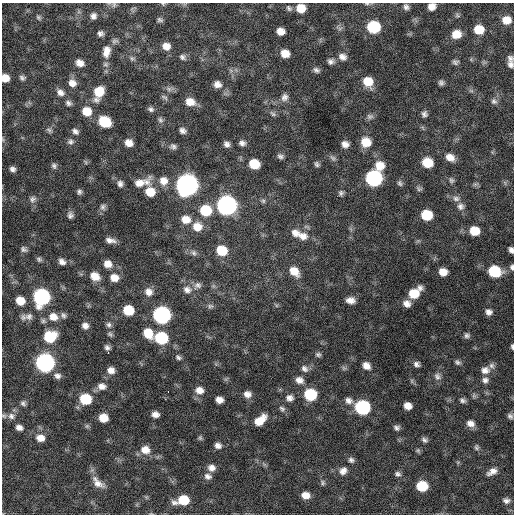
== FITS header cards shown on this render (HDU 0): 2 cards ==
NAXIS1  =                  512 / Axis length
NAXIS2  =                  512 / Axis length

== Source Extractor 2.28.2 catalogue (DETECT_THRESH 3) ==
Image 512 x 512 px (HDU 0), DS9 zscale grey, 1 PNG px = 1 image px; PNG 516 x 516 px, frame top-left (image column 1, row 512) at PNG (2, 3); no overlay
Background 669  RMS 21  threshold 62.1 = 3 sigma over >= 5 px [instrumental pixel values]
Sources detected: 192; all 192 listed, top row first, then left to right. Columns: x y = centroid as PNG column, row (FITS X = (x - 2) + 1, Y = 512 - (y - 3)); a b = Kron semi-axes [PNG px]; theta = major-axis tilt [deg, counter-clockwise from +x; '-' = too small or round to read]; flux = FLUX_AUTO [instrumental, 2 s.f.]
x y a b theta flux
163 4 5 4 - 1.5e+03
367 4 6 4 0 1.9e+03
114 5 7 7 - 3.5e+03
432 6 7 6 - 1.0e+04
406 7 7 6 - 4.5e+03
289 8 8 6 -51 3.4e+03
301 8 8 7 - 2.1e+04
93 16 8 8 - 6.1e+03
38 17 8 6 -46 2.8e+03
160 20 7 5 -26 3.1e+03
506 20 8 7 - 1.6e+04
373 27 9 8 - 9.6e+04
340 28 7 4 19 2.9e+03
479 30 8 7 - 2.9e+04
280 31 7 6 - 1.1e+04
100 33 7 6 - 4.7e+03
456 34 8 7 - 1.9e+04
166 46 8 8 - 1.1e+04
106 51 18 11 79 1.7e+04
285 54 8 7 - 1.5e+04
182 57 9 7 -37 4.3e+03
342 57 11 9 -24 8.0e+03
132 58 7 6 - 3.4e+03
510 59 8 7 - 4.2e+03
331 61 8 7 - 5.1e+03
455 62 8 6 -4 3.4e+03
80 63 9 7 -27 9.8e+03
511 64 7 6 - 4.8e+03
316 70 8 6 -28 4.1e+03
5 78 7 6 - 1.4e+04
22 78 7 6 - 3.5e+03
368 81 11 9 -43 2.5e+04
72 83 10 9 - 1.0e+04
441 83 6 6 - 3.7e+03
217 84 9 8 - 8.2e+03
169 89 7 7 - 4.3e+03
60 92 10 8 -35 7.4e+03
99 92 11 9 58 3.0e+04
164 97 11 4 -32 3.3e+03
284 97 10 8 65 6.4e+03
494 101 8 7 - 4.1e+03
190 102 11 9 -17 1.5e+04
68 103 8 6 -33 4.1e+03
151 109 8 6 -25 3.8e+03
87 111 9 9 - 2.1e+04
273 114 9 5 -38 3.1e+03
424 114 7 6 - 4.5e+03
370 116 9 7 8 4.6e+03
160 120 9 6 -53 3.6e+03
105 122 9 8 - 5.2e+04
49 130 8 5 -31 3.2e+03
75 131 8 5 -35 4.6e+03
183 131 8 6 -33 5.5e+03
70 142 8 7 - 4.0e+03
366 142 10 10 - 2.2e+04
129 143 7 6 - 1.1e+04
242 143 7 6 - 5.1e+03
227 144 7 6 - 5.3e+03
345 144 8 7 - 8.1e+03
173 146 8 7 - 4.5e+03
280 156 8 6 -20 3.8e+03
450 157 11 8 -25 1.2e+04
333 158 10 6 -49 3.9e+03
85 162 6 4 -70 1.6e+03
427 163 9 8 - 3.3e+04
254 164 8 7 - 3.2e+04
317 164 6 5 - 3.2e+03
54 166 7 7 - 3.7e+03
380 166 11 10 - 2.0e+04
12 169 7 6 - 4.9e+03
374 178 9 9 - 3.2e+05
451 180 8 6 -53 3.1e+03
163 181 11 11 - 1.3e+04
139 183 23 10 26 1.7e+04
400 183 8 6 -68 3.2e+03
120 184 8 6 -71 4.9e+03
187 185 10 10 - 1.2e+06
419 189 8 6 -29 3.0e+03
79 192 7 5 80 3.2e+03
150 192 11 10 - 2.4e+04
341 193 7 7 - 3.6e+03
32 199 10 8 46 5.5e+03
456 199 10 8 -23 6.2e+03
263 201 6 5 - 2.5e+03
226 206 10 9 - 6.8e+05
461 206 10 9 - 6.9e+03
103 207 9 7 88 4.1e+03
206 210 10 10 - 4.8e+04
70 215 8 7 - 4.4e+03
427 215 8 8 - 4.4e+04
186 219 10 9 - 1.6e+04
197 227 11 11 - 1.8e+04
474 231 9 7 -13 2.7e+04
295 233 12 9 -32 1.1e+04
303 236 12 11 - 1.3e+04
110 240 10 5 -10 7.3e+03
24 249 8 6 -38 4.0e+03
221 250 9 8 - 3.9e+04
511 250 6 4 -67 4.7e+03
194 253 8 7 - 4.2e+03
39 259 7 5 -29 2.9e+03
62 262 8 6 -30 6.5e+03
108 264 9 8 - 1.1e+04
512 267 7 4 -84 3.7e+03
294 271 13 9 -43 1.9e+04
494 271 10 8 -17 6.4e+04
443 272 7 6 - 1.4e+04
95 276 11 8 -31 1.6e+04
114 278 10 9 - 1.3e+04
198 285 11 9 29 6.1e+03
187 290 12 10 -17 9.4e+03
148 292 10 9 - 9.9e+03
414 293 12 8 39 3.4e+04
41 297 9 9 - 3.2e+05
350 300 9 6 -6 9.4e+03
20 301 8 7 - 2.0e+04
407 304 9 8 - 9.1e+03
210 306 8 6 2 3.3e+03
128 310 8 7 - 4.1e+04
488 312 8 8 - 6.7e+03
63 315 8 7 - 3.9e+03
161 315 9 9 - 4.3e+05
29 316 13 9 10 8.4e+03
53 317 11 9 -20 1.4e+04
43 321 7 7 - 3.1e+03
109 325 8 7 - 4.3e+03
85 326 7 7 - 6.6e+03
148 333 10 8 -56 2.5e+04
110 334 7 6 - 2.9e+03
467 335 7 7 - 4.0e+03
50 337 10 9 - 5.7e+04
161 338 9 8 - 9.7e+04
107 347 6 5 - 4.0e+03
512 347 6 3 -88 2.6e+03
108 353 2 2 - 4.2e+03
318 354 8 6 -1 3.3e+03
178 357 8 6 -34 3.7e+03
457 362 8 6 -29 3.6e+03
45 363 9 9 - 5.8e+05
416 364 7 6 - 4.5e+03
366 366 9 8 - 9.6e+03
492 366 9 8 - 5.0e+03
304 369 10 8 -45 6.1e+03
111 370 8 7 - 9.1e+03
485 370 11 10 - 9.8e+03
57 376 10 8 -12 5.9e+03
437 376 10 8 -68 6.0e+03
299 380 11 8 -25 8.8e+03
485 380 9 8 - 5.9e+03
412 381 7 4 -72 2.2e+03
102 386 10 8 -3 9.0e+03
199 390 10 9 - 1.1e+04
168 391 3 2 - 8.8e+03
247 394 9 8 - 8.3e+03
310 394 9 8 - 7.2e+04
290 398 9 8 - 6.9e+03
85 399 9 8 - 5.6e+04
219 400 7 6 - 9.8e+03
349 400 9 8 - 6.7e+03
462 400 8 6 -19 3.9e+03
23 403 7 7 - 3.8e+03
408 406 7 6 - 1.1e+04
362 407 9 8 - 2.1e+05
282 409 8 6 -35 3.9e+03
155 414 7 5 -9 7.5e+03
11 416 10 9 - 8.3e+03
510 416 7 6 - 3.6e+03
103 418 7 7 - 2.0e+04
260 420 14 8 42 2.0e+04
470 423 9 8 - 8.8e+03
87 426 6 5 - 2.5e+03
19 427 7 6 - 6.7e+03
397 428 7 6 - 3.9e+03
40 438 10 9 - 1.3e+04
200 438 7 5 -88 2.5e+03
424 440 8 6 -32 3.9e+03
218 446 8 7 - 6.4e+03
476 447 8 6 -81 3.0e+03
145 450 11 10 - 1.5e+04
418 450 6 5 - 2.3e+03
351 460 8 7 - 4.2e+03
211 468 9 8 - 8.4e+03
343 471 11 9 44 8.7e+03
492 472 13 7 31 9.0e+03
398 474 8 6 -22 4.0e+03
208 476 10 8 -15 6.5e+03
323 482 7 5 -70 3.1e+03
98 483 20 10 -40 1.4e+04
422 486 8 7 - 5.3e+04
306 495 8 7 - 1.3e+04
183 500 12 7 12 3.9e+04
506 501 8 6 -4 4.9e+03
At the frame edge (FLAGS 8, measured only in part): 9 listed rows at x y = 163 4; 367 4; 114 5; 432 6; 5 78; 511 250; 512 267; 512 347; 11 416